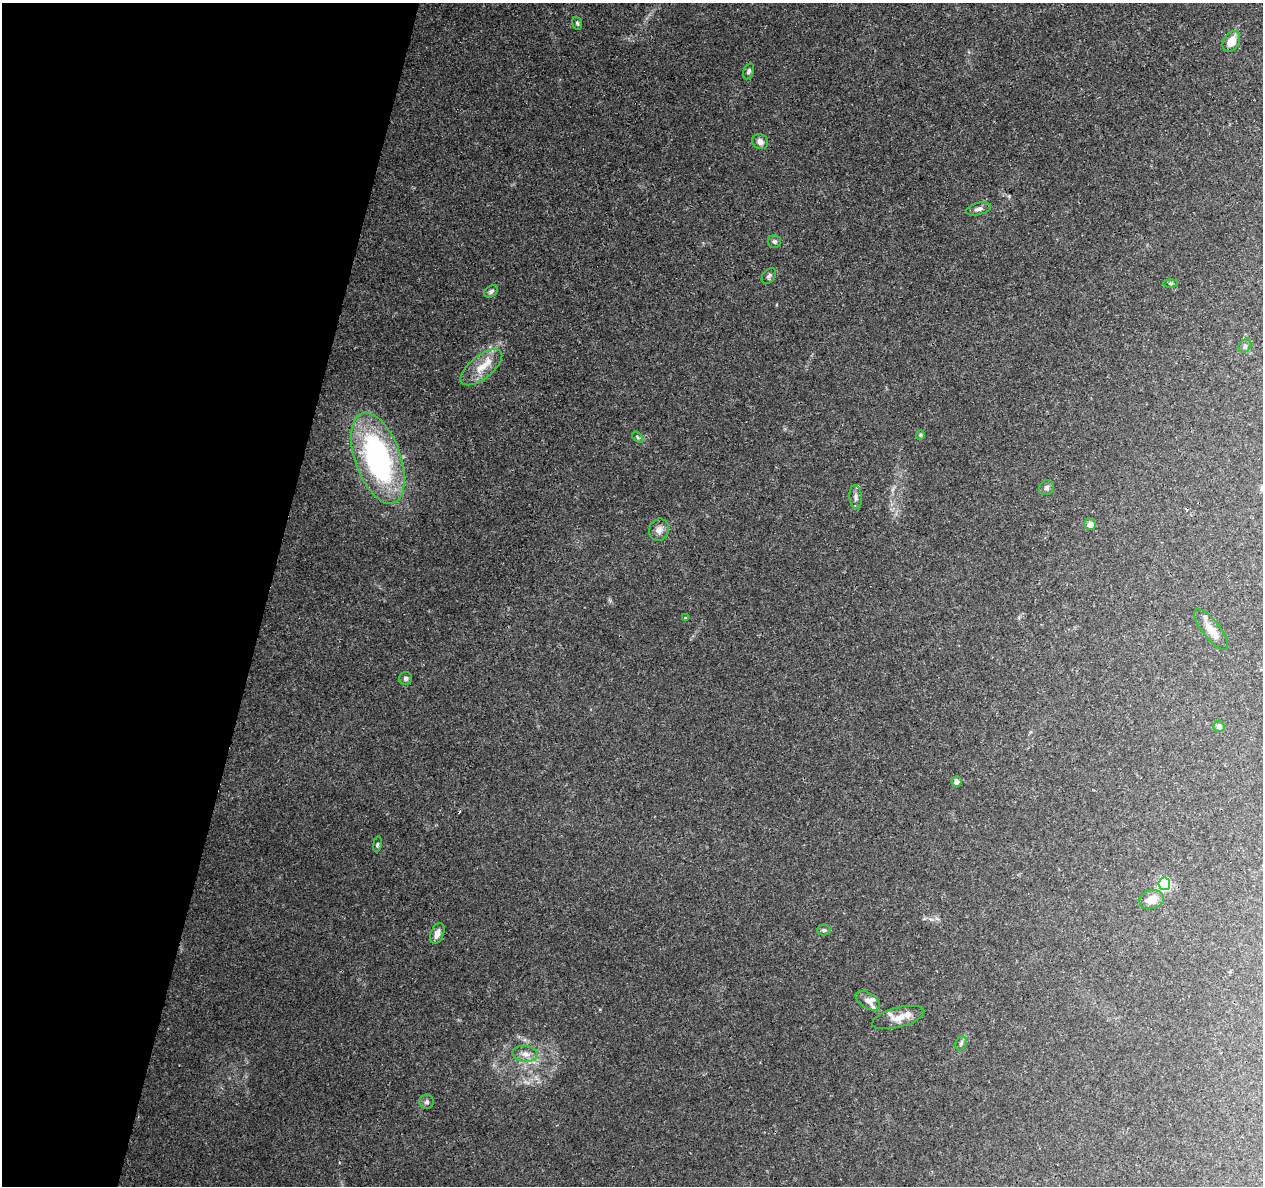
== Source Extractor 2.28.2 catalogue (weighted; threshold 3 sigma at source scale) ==
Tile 9 of 4 x 4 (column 1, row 3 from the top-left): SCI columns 1-1261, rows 1408-2591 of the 5053 x 5244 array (HDU 1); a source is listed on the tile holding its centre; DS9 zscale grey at full resolution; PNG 1265 x 1188 px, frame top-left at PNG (2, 3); each listed source drawn as its Kron ellipse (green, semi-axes under 4 px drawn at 4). Shown black and unused: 21% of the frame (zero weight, under 3 of 4 exposures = <1% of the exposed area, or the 3 px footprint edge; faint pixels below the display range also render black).
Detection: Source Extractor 2.28.2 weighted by HDU 2 'WHT'; one run over the whole footprint, this tile lists its part. Background 0.0901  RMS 0.0035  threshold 0.0156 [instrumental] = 3 sigma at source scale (4.5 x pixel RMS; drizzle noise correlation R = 1.50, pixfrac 1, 0.0396/0.0396 arcsec/px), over >= 5 px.
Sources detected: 39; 6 inside a brighter listed object's ellipse — not listed separately; the other 33 listed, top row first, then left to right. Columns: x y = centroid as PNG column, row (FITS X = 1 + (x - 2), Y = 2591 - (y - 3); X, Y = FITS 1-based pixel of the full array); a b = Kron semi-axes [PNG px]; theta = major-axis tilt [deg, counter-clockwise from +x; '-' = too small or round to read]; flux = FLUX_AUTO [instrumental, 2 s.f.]
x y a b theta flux
577 23 6 4 -70 0.63
1231 41 11 7 57 5.3
748 71 8 5 68 0.87
760 142 8 7 - 1.8
978 209 13 6 15 1.5
774 242 7 6 - 0.89
769 276 8 6 51 0.93
1171 283 7 4 0 0.46
491 291 7 5 31 0.8
1245 346 7 5 46 0.76
481 367 25 11 39 6.3
920 435 5 4 - 0.4
638 437 7 4 -46 0.56
378 458 47 22 -70 72
1047 488 8 7 - 0.95
856 497 12 6 -85 1.4
1090 524 5 5 - 2.2
659 530 11 9 69 2.2
685 618 4 3 - 0.31
1211 630 25 8 -52 4.2
406 678 6 6 - 0.85
1219 726 6 5 - 1.2
956 782 5 5 - 1.9
377 844 8 4 81 0.51
1164 884 6 6 - 44
1151 900 12 9 16 4.3
824 930 6 5 - 0.66
437 934 11 6 68 2.3
868 1001 13 7 -33 1.9
898 1017 27 10 15 4
961 1043 7 5 67 0.82
525 1054 13 8 -7 2.5
427 1102 7 7 - 1